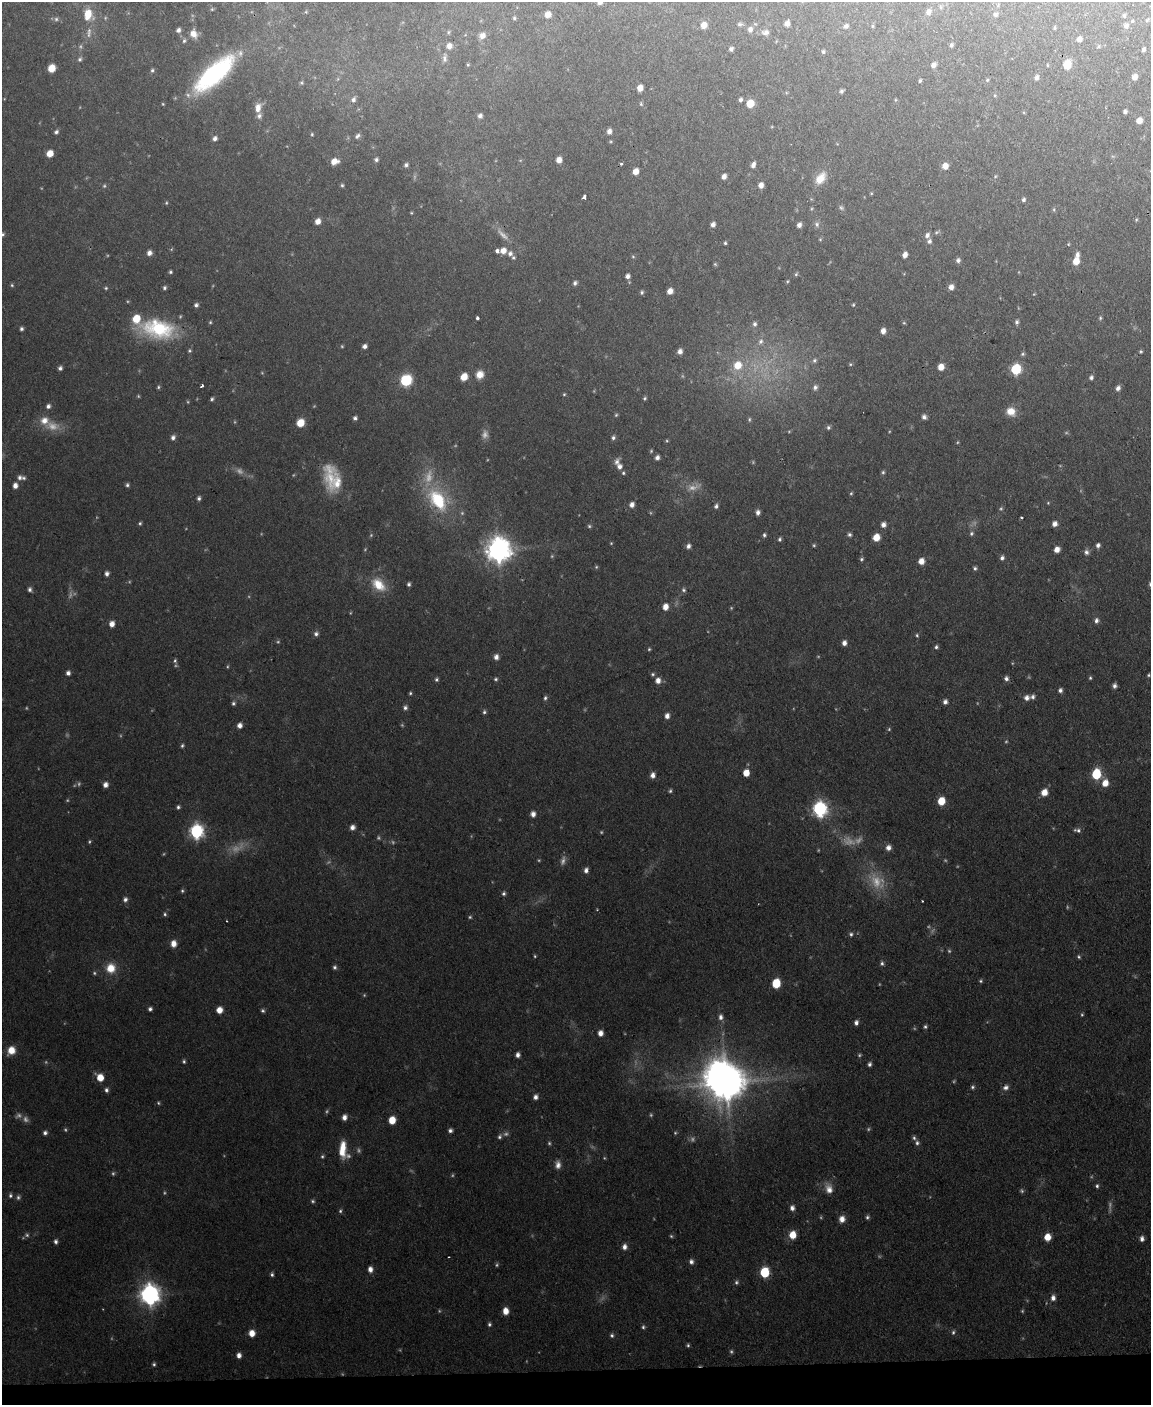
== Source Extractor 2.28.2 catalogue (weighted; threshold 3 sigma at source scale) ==
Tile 10 of 4 x 3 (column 2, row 3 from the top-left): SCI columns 1150-2298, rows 239-1641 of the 4596 x 4572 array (HDU 1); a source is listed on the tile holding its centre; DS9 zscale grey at full resolution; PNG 1153 x 1407 px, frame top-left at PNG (2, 2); no overlay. Shown black and unused: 2% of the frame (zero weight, under 2 of 3 exposures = <1% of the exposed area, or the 3 px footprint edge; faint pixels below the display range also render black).
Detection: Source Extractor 2.28.2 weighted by HDU 2 'WHT'; one run over the whole footprint, this tile lists its part. Background 0.11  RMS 0.0071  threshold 0.0321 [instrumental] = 3 sigma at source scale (4.5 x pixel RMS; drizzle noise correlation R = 1.50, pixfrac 1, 0.05/0.05 arcsec/px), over >= 5 px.
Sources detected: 414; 83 too faint to see at this stretch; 1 inside a brighter object's white glare — not listed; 6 inside a brighter listed object's ellipse — not listed separately; the other 324 listed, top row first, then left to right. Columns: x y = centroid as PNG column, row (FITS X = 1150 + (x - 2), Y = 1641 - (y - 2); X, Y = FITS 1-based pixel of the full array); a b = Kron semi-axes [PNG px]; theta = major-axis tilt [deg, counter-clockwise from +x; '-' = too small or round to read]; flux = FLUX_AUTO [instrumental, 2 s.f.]
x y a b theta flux
600 2 6 5 - 3.4
941 7 5 5 - 1.2
212 9 5 4 - 0.8
306 12 5 4 - 0.66
929 12 7 6 - 3.3
88 14 13 10 -88 14
547 14 6 6 - 6
995 14 5 5 - 1.7
1124 15 6 4 -89 1.2
514 18 4 4 - 1
56 19 6 6 - 1.7
1147 20 6 4 45 0.87
787 23 5 5 - 4
740 24 8 5 1 1.5
704 25 6 5 - 6.2
846 26 5 5 - 2.1
872 26 5 3 - 0.82
1126 26 7 7 - 2.9
750 29 7 6 - 3.1
178 30 5 5 - 2.5
448 32 5 5 - 1.1
765 32 10 7 1 3.2
89 33 16 7 86 4.5
193 34 10 8 -68 6.1
482 36 8 8 - 4.3
1079 39 5 5 - 3.4
184 41 6 5 - 1.4
951 45 5 4 - 1.5
449 46 7 7 - 4.8
1098 46 6 4 60 0.94
731 49 5 4 - 1.9
1144 49 5 4 - 1.6
823 52 5 4 - 1.3
444 58 14 6 88 3.4
80 59 8 6 61 1.7
1067 64 8 6 69 13
468 65 5 4 - 0.88
934 65 6 5 - 3.1
1047 65 4 3 - 0.64
51 68 6 6 - 12
152 70 5 5 - 1.4
214 74 43 16 42 130
1036 77 6 5 - 2.4
1135 77 6 5 - 4.8
987 80 5 4 - 1
920 81 5 4 - 1.2
301 83 5 5 - 0.99
640 88 6 5 - 5.8
841 91 5 4 - 1.7
741 99 5 4 - 1.8
353 100 6 6 - 2.2
163 104 4 4 - 0.74
641 104 6 5 - 1.1
750 104 6 6 - 15
258 108 12 8 78 6.5
1125 111 4 4 - 1.9
480 116 6 6 - 2.6
1139 120 5 5 - 5.6
609 131 6 5 - 3.3
56 132 6 4 42 1.8
312 134 4 4 - 0.83
357 136 7 4 39 1.9
215 138 6 5 - 2.7
50 153 6 5 - 9.2
376 160 5 5 - 1.8
559 160 5 5 - 4.9
334 161 7 6 - 7.1
621 164 3 3 - 1.2
406 165 5 5 - 1.7
753 165 7 4 66 2.9
945 166 7 6 - 5.3
636 171 6 5 - 6.6
724 176 6 4 65 3.5
995 176 6 4 61 0.89
820 178 17 10 56 11
342 185 5 4 - 1.2
761 185 6 5 - 4.5
871 193 4 4 - 0.67
585 197 4 3 - 8.1
1023 199 5 4 - 1.7
166 203 5 4 - 0.83
841 208 8 5 -48 1.6
1054 209 6 3 90 0.93
411 213 4 4 - 0.68
1136 220 5 5 - 0.88
318 221 6 5 - 5.1
713 224 5 5 - 3.1
817 224 9 7 -72 2.4
799 225 6 5 - 3
936 232 7 5 21 1.2
2 234 6 5 - 1.4
927 235 6 6 - 2.9
820 239 4 4 - 0.75
929 241 6 5 - 2.1
725 243 4 3 - 1.1
497 251 4 4 - 2.9
503 251 6 6 - 6
149 253 6 6 - 3.5
510 253 7 6 - 2.7
905 255 6 5 - 4.2
1077 255 7 5 86 2.9
633 257 5 3 - 0.84
958 260 6 6 - 2.2
1076 261 7 6 - 8.9
715 264 5 5 - 0.91
170 272 4 4 - 1.2
796 274 5 4 - 1
628 276 5 4 - 3
787 281 4 3 - 0.72
575 283 6 5 - 2
12 285 5 4 - 1
951 287 6 5 - 4.3
106 288 5 4 - 0.99
165 288 5 5 - 1.6
670 291 5 5 - 5.1
642 292 5 4 - 1.3
196 305 5 5 - 2
853 305 5 4 - 0.83
477 318 3 3 - 3.6
1100 318 5 4 - 1
210 322 5 4 - 0.89
1017 322 6 5 - 1.8
904 323 5 4 - 0.84
755 324 7 6 - 2.1
21 329 5 4 - 1.8
158 329 41 21 -10 59
883 331 6 5 - 4.1
760 341 9 7 59 3.1
364 346 5 4 - 2.8
189 351 5 5 - 1.1
680 351 6 5 - 3.3
1141 351 4 4 - 0.88
1023 354 6 5 - 1.3
814 360 6 6 - 1.6
850 364 5 4 - 0.85
738 365 10 9 - 13
941 367 6 6 - 7.2
60 368 5 5 - 2.2
1016 369 7 6 - 52
480 374 10 9 - 7.6
464 377 7 6 - 9.2
1091 377 6 5 - 1.8
406 380 8 7 - 42
202 386 4 3 - 1.4
158 387 5 4 - 1
815 387 7 6 - 2.1
1118 388 6 5 - 2.7
564 394 5 4 - 0.87
645 398 5 4 - 1.1
212 399 5 4 - 1.4
48 406 6 6 - 2.4
1011 411 11 10 - 9.1
616 415 5 4 - 1
924 417 6 5 - 2.7
355 418 4 4 - 1.8
749 419 5 4 - 0.9
300 423 7 6 - 13
52 426 22 14 -13 12
828 427 5 5 - 1.5
173 437 6 5 - 2.5
613 437 6 5 - 1.9
667 441 5 3 - 0.8
657 458 5 4 - 2.9
617 462 11 7 74 3.6
883 472 5 5 - 1.3
623 473 5 5 - 1.3
19 477 7 7 - 2.7
337 483 34 20 82 19
127 485 5 5 - 1.5
15 486 6 5 - 4.2
851 493 5 4 - 0.98
199 498 5 4 - 1.8
438 500 31 18 -56 44
1048 503 4 4 - 0.76
632 505 6 5 - 3.7
716 506 6 5 - 2
758 512 6 5 - 3
1021 517 3 3 - 1.1
140 523 5 4 - 1.1
1055 524 6 5 - 3.9
883 525 6 6 - 3.5
589 526 5 4 - 1.1
972 533 6 5 - 1.5
764 535 5 4 - 1.5
849 535 5 5 - 1.7
876 537 6 5 - 12
780 539 5 4 - 1.4
611 543 4 4 - 0.69
1098 545 5 5 - 2.5
688 546 6 5 - 2.7
1057 549 5 5 - 5.6
498 550 9 8 - 750
1086 552 7 6 - 2.4
1002 558 5 5 - 2.2
861 559 5 4 - 1.3
921 561 6 6 - 6.2
596 567 5 4 - 0.89
975 568 5 4 - 1.5
107 573 5 4 - 2.5
378 584 21 14 -44 17
409 584 5 4 - 1.7
30 589 6 5 - 2
683 590 6 6 - 1.7
665 607 7 6 - 6.3
1096 620 6 5 - 2.6
112 624 6 5 - 4.8
316 634 7 6 - 2.3
917 635 5 4 - 1.1
844 643 5 5 - 3.6
936 647 5 4 - 1.5
649 649 4 4 - 0.93
496 657 6 5 - 3.7
175 661 9 5 -84 1.8
68 673 5 5 - 2.6
653 674 5 5 - 1.2
1148 675 4 4 - 0.93
1090 678 4 4 - 1
436 679 5 5 - 1.4
496 679 5 5 - 1.2
1006 679 6 5 - 2.6
658 680 7 6 - 4.7
1114 686 5 4 - 2.2
1060 690 5 5 - 2.2
410 693 4 4 - 1
1033 697 6 5 - 2.2
545 698 6 5 - 1.6
1027 698 6 6 - 3.7
945 702 6 5 - 2.6
233 703 6 5 - 1.7
405 707 6 6 - 2.1
484 712 5 5 - 1.5
667 716 6 5 - 3.9
240 725 6 5 - 4
182 746 5 4 - 1.2
746 773 6 5 - 9.5
1096 774 7 5 80 43
653 775 6 5 - 3.8
1105 783 7 6 - 8.8
105 785 6 5 - 3.8
670 791 5 4 - 1.2
1044 792 7 6 - 8.2
941 801 6 5 - 17
178 807 5 4 - 1.5
820 809 7 6 - 170
533 814 6 5 - 4
352 827 5 5 - 3.8
1077 830 9 4 -9 2.1
196 831 7 6 - 160
888 848 6 6 - 4.1
586 870 6 5 - 3.2
182 891 5 5 - 1.2
504 893 6 5 - 1.6
125 899 6 6 - 2.4
922 901 3 2 - 0.69
165 914 6 5 - 1.4
227 921 3 2 - 0.51
851 934 5 5 - 1.6
173 944 7 6 - 5.8
1079 957 5 4 - 1.2
882 963 6 5 - 1.6
335 967 5 5 - 1.6
111 968 12 11 - 12
981 981 5 4 - 1.1
776 983 7 6 - 22
150 1009 4 4 - 1.8
219 1010 6 5 - 7.3
263 1011 5 5 - 1.4
1082 1015 5 4 - 0.85
721 1017 8 6 -90 3.1
856 1023 5 4 - 2.7
925 1027 5 4 - 1.4
600 1033 6 5 - 4.6
11 1050 8 7 - 10
518 1055 5 4 - 3
184 1061 5 5 - 1.3
870 1064 5 4 - 2.1
100 1077 7 6 - 12
726 1083 11 9 54 2200
972 1087 5 5 - 1.4
1006 1087 8 7 - 3.1
106 1090 6 5 - 2.1
535 1097 5 5 - 3
158 1103 5 4 - 0.95
344 1117 6 5 - 3.9
392 1120 6 5 - 12
450 1130 4 4 - 2
45 1133 6 5 - 2.1
500 1137 6 5 - 1.7
914 1138 6 5 - 1.5
917 1143 6 6 - 1.9
342 1149 18 7 88 14
322 1156 5 5 - 1.1
558 1165 10 7 90 4.2
1097 1186 5 4 - 1.5
829 1189 14 9 -70 6.9
10 1195 7 5 86 1.6
313 1201 6 5 - 1.3
792 1208 7 6 - 3.1
340 1211 5 4 - 1.3
867 1217 5 4 - 1.5
842 1219 7 6 - 5.6
27 1235 7 6 - 1.6
792 1235 6 6 - 13
671 1236 5 5 - 1.1
1047 1237 6 5 - 11
1142 1239 6 5 - 3
56 1241 5 4 - 2
624 1247 6 5 - 3.7
691 1261 7 6 - 2.5
370 1269 6 5 - 4.2
765 1272 6 5 - 45
272 1274 5 4 - 1.5
736 1282 6 6 - 1.6
149 1295 9 8 - 430
1053 1298 7 6 - 3.6
506 1311 7 5 -88 7.5
489 1324 5 4 - 1.5
643 1327 6 4 81 1.3
953 1332 7 5 78 1.5
252 1333 6 5 - 8.1
612 1335 6 5 - 1.5
688 1345 4 4 - 1.1
239 1355 6 5 - 3.7
154 1364 5 4 - 1.3
Isophote crosses this tile's border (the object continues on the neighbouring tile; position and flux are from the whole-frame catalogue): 2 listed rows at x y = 600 2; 2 234